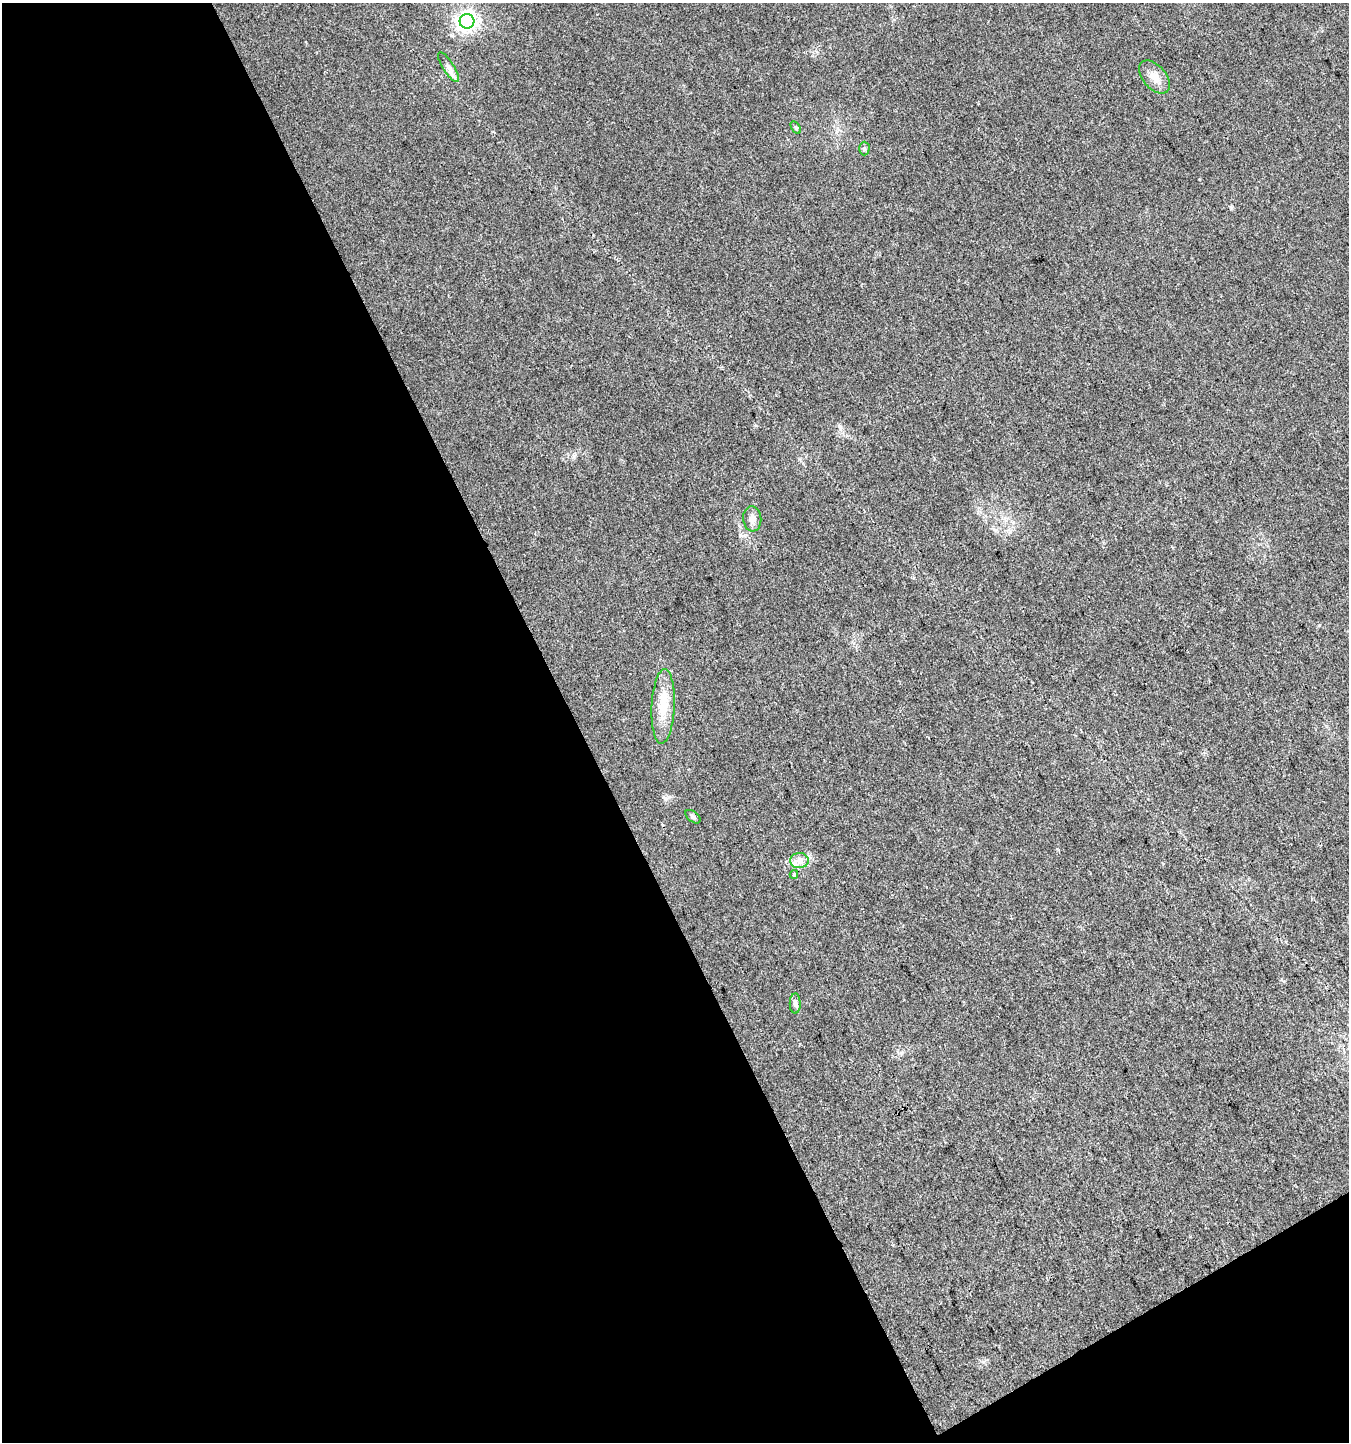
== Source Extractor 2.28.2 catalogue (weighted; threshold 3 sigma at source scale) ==
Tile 3 of 2 x 2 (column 1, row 2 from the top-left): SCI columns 61-1407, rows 3-1442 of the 2831 x 2882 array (HDU 1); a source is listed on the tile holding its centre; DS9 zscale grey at full resolution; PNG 1351 x 1444 px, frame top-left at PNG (2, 3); each listed source drawn as its Kron ellipse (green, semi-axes under 4 px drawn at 4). Shown black and unused: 45% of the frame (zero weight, under 3 of 4 exposures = <1% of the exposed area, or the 3 px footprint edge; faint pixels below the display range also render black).
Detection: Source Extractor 2.28.2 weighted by HDU 2 'WHT'; one run over the whole footprint, this tile lists its part. Background 0.0214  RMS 0.0045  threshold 0.0202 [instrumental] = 3 sigma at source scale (4.5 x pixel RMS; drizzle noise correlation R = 1.50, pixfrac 1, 0.0396/0.0396 arcsec/px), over >= 5 px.
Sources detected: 11; all 11 listed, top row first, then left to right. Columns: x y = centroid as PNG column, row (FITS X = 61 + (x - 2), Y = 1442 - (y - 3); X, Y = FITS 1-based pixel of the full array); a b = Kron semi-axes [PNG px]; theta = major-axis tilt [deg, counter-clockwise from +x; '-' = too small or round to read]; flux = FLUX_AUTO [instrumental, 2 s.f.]
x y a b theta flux
467 21 7 7 - 230
448 67 17 5 -57 2.4
1154 77 19 11 -49 5
796 128 7 4 -58 0.61
864 149 7 5 90 0.86
752 519 13 9 -85 2.8
663 706 37 11 87 11
693 817 8 5 -38 0.99
799 861 9 7 1 2.6
794 874 4 3 - 0.57
795 1003 10 5 -90 1.3
Unlisted compact peaks at least as high as the median listed source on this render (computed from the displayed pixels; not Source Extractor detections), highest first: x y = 665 798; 574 456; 1319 625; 1231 208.